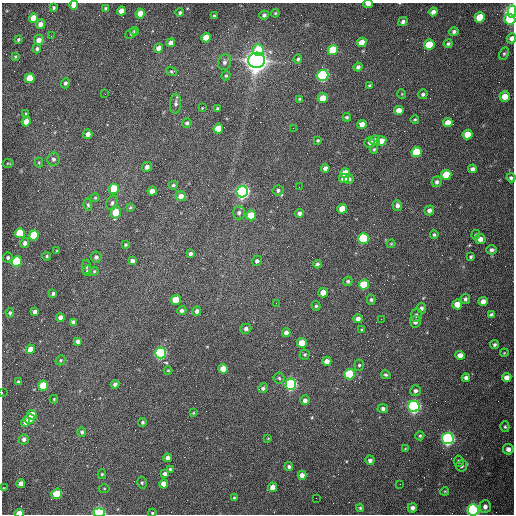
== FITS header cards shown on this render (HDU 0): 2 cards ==
NAXIS1  =                  512 /fastest changing axis
NAXIS2  =                  512 /next to fastest changing axis

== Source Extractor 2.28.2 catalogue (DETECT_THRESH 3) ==
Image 512 x 512 px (HDU 0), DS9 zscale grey, 1 PNG px = 1 image px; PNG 516 x 516 px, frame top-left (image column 1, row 512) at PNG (2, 3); each listed source drawn as its Kron ellipse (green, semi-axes under 4 px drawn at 4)
Background 1570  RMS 24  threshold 72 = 3 sigma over >= 5 px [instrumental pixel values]
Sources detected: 220; all 220 listed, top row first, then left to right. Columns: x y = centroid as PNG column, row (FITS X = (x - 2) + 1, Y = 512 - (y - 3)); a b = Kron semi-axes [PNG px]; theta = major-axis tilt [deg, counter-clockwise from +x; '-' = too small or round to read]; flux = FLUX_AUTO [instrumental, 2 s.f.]
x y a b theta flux
368 4 5 3 - 1.0e+04
74 5 4 4 - 1.7e+04
54 8 3 3 - 2.6e+03
105 8 4 4 - 2.1e+03
121 11 4 4 - 1.5e+04
180 12 4 4 - 2.9e+03
433 12 4 4 - 6.8e+03
512 12 6 4 90 6.6e+05
275 13 4 4 - 1.7e+03
140 14 5 4 - 2.1e+04
264 15 5 4 - 4.0e+03
214 16 3 3 - 2.9e+03
480 17 5 5 - 5.5e+04
33 18 5 4 - 1.9e+04
510 19 6 5 - 4.4e+04
403 21 5 4 - 4.9e+03
40 24 5 4 - 9.9e+03
134 31 4 3 - 1.8e+03
454 32 4 4 - 3.7e+03
131 33 6 4 41 2.2e+03
51 36 3 2 - 1.6e+03
206 38 5 4 - 2.5e+04
512 38 5 4 - 7.5e+03
18 40 3 3 - 2.2e+03
39 40 5 4 - 1.2e+04
362 42 5 4 - 2.2e+04
171 43 4 4 - 1.0e+04
448 44 4 4 - 2.9e+03
429 45 5 5 - 6.1e+04
159 48 4 4 - 1.4e+04
37 49 4 4 - 3.7e+03
258 50 6 5 - 5.3e+04
333 50 5 5 - 6.9e+04
504 54 6 4 62 2.7e+03
15 56 3 2 - 1.6e+03
298 59 5 4 - 2.6e+03
256 60 8 7 - 2.2e+06
224 62 8 6 74 5.4e+03
358 67 4 4 - 4.5e+03
171 72 5 4 - 2.1e+03
323 75 5 5 - 3.5e+05
226 76 5 4 - 2.3e+03
30 78 5 4 - 4.4e+04
65 83 5 4 - 4.1e+03
370 85 3 3 - 2.6e+03
105 94 2 2 - 7.9e+02
402 94 5 3 - 1.3e+03
423 94 5 4 - 3.9e+03
505 96 5 5 - 2.1e+04
323 98 5 4 - 2.3e+04
299 99 4 3 - 1.9e+03
176 104 10 5 86 4.6e+03
202 108 3 3 - 1.1e+03
218 109 4 3 - 3.7e+03
399 110 5 4 - 1.3e+04
26 114 4 2 - 1.2e+03
347 117 4 4 - 2.7e+03
415 119 4 3 - 1.6e+03
26 122 5 4 - 2.4e+04
448 122 5 4 - 1.8e+04
187 123 5 4 - 3.0e+03
362 124 5 4 - 1.2e+04
293 128 2 2 - 6.5e+02
218 129 5 5 - 3.4e+04
88 134 5 4 - 8.7e+03
467 134 5 4 - 2.5e+04
318 140 3 3 - 2.2e+03
375 140 5 4 - 7.1e+03
381 141 5 4 - 2.2e+04
370 142 5 5 - 4.5e+03
374 149 4 4 - 1.9e+03
417 152 5 5 - 6.6e+04
53 159 7 6 - 4.7e+03
39 162 5 4 - 1.7e+03
8 163 5 2 - 1.2e+03
147 167 5 4 - 6.4e+03
325 168 4 4 - 6.3e+03
473 169 4 4 - 5.3e+03
345 173 5 5 - 2.7e+04
446 175 5 5 - 4.8e+04
344 178 5 4 - 1.3e+04
511 178 4 4 - 3.8e+03
349 179 5 4 - 4.9e+03
437 182 5 5 - 5.6e+03
173 185 5 4 - 2.8e+03
299 187 2 2 - 8.9e+02
114 189 5 5 - 4.5e+04
278 190 5 5 - 3.8e+03
152 191 5 4 - 1.6e+04
242 192 6 5 - 7.1e+05
181 196 5 5 - 1.3e+04
95 198 4 4 - 1.4e+03
112 203 7 5 67 4.3e+03
88 205 6 4 -80 2.4e+03
397 205 5 5 - 5.3e+03
130 207 4 3 - 2.0e+03
342 209 5 5 - 2.8e+04
429 210 5 4 - 5.8e+03
116 212 6 5 - 4.2e+04
239 213 7 6 - 4.8e+03
299 213 4 4 - 4.4e+03
251 215 5 5 - 3.8e+04
20 233 5 5 - 7.0e+04
34 235 5 5 - 8.3e+04
434 235 4 4 - 3.0e+03
476 235 5 4 - 2.1e+03
363 238 5 5 - 1.7e+05
480 239 5 5 - 9.4e+03
25 243 5 4 - 6.0e+03
391 244 4 4 - 1.6e+03
126 245 4 4 - 2.2e+03
491 250 5 4 - 4.8e+03
57 251 3 3 - 1.5e+03
191 254 4 4 - 4.8e+03
47 256 4 3 - 2.1e+03
96 257 5 5 - 4.4e+03
471 257 4 3 - 2.5e+03
8 258 5 4 - 3.0e+03
17 261 5 5 - 1.4e+05
132 261 4 4 - 5.6e+03
257 261 5 5 - 4.3e+03
317 264 4 3 - 3.7e+03
86 267 7 4 88 2.7e+03
87 271 5 4 - 2.6e+03
94 271 4 4 - 1.8e+03
348 281 5 4 - 2.7e+03
364 285 5 5 - 6.6e+04
323 293 5 4 - 1.7e+04
53 294 4 3 - 4.1e+03
465 299 5 4 - 3.4e+03
176 300 5 5 - 3.4e+04
371 300 5 4 - 2.8e+03
483 301 4 4 - 1.1e+04
276 303 2 2 - 1.2e+03
457 304 5 5 - 1.9e+04
316 306 5 4 - 2.5e+03
422 308 5 4 - 3.4e+03
182 310 4 4 - 4.2e+03
197 311 4 4 - 6.4e+03
35 312 4 3 - 5.3e+03
10 313 4 4 - 3.0e+03
416 315 6 5 - 3.9e+03
491 315 4 4 - 4.8e+03
60 317 4 4 - 7.2e+03
358 319 4 4 - 6.8e+03
381 319 2 2 - 8.7e+02
73 322 4 4 - 6.5e+03
415 322 6 5 - 6.8e+03
246 329 5 5 - 5.6e+03
362 330 4 3 - 1.5e+03
286 333 4 4 - 7.8e+03
78 341 4 3 - 5.0e+03
302 343 5 5 - 3.1e+04
495 345 5 4 - 3.1e+03
30 349 4 4 - 1.4e+04
161 353 5 5 - 3.6e+05
504 353 4 3 - 1.2e+03
305 354 5 5 - 2.8e+03
460 355 5 4 - 1.2e+04
60 360 5 4 - 2.1e+03
327 361 4 4 - 1.1e+04
359 365 5 5 - 2.6e+03
223 369 5 5 - 2.3e+04
168 370 4 3 - 1.4e+03
349 374 5 5 - 1.1e+05
386 375 5 4 - 2.7e+03
507 377 4 4 - 1.0e+04
279 378 5 5 - 2.6e+03
466 378 4 4 - 5.6e+03
18 382 4 3 - 2.0e+03
115 384 4 4 - 5.5e+03
291 384 5 5 - 4.3e+05
43 386 5 5 - 5.0e+04
263 388 5 4 - 3.9e+03
415 391 5 5 - 4.3e+03
2 393 3 2 - 1.7e+03
54 399 4 4 - 1.6e+03
305 400 5 4 - 6.4e+03
414 406 6 5 - 5.7e+05
383 409 5 4 - 4.7e+03
193 413 3 2 - 1.4e+03
32 415 5 5 - 1.8e+04
30 419 5 5 - 1.5e+04
26 422 5 4 - 9.4e+03
143 422 4 4 - 2.9e+03
505 427 5 4 - 2.4e+03
82 432 5 4 - 3.2e+03
420 436 4 4 - 2.3e+03
268 438 3 2 - 1.0e+03
24 439 5 5 - 6.1e+03
448 439 6 5 - 6.4e+05
405 449 4 2 - 1.1e+03
508 449 5 5 - 8.7e+03
168 458 4 4 - 7.6e+03
370 460 5 4 - 6.1e+03
459 461 5 5 - 3.5e+03
461 466 6 5 - 3.2e+03
289 467 4 4 - 3.2e+03
170 469 4 3 - 2.3e+03
102 474 5 4 - 2.2e+03
165 474 4 4 - 4.9e+03
302 475 4 4 - 1.3e+04
142 483 6 4 -77 2.7e+03
21 484 4 4 - 9.8e+03
164 484 4 4 - 1.4e+04
400 484 2 2 - 6.9e+02
273 487 5 4 - 1.2e+04
4 488 3 3 - 1.0e+03
104 488 5 3 - 1.6e+03
445 491 4 3 - 1.5e+03
57 494 6 5 - 4.2e+04
234 498 4 3 - 2.0e+03
316 498 2 2 - 3.2e+03
485 507 6 5 - 7.0e+03
360 508 4 4 - 2.2e+03
412 508 5 4 - 6.5e+03
473 510 5 5 - 5.0e+05
99 512 5 4 - 4.1e+05
19 513 5 3 - 2.0e+04
152 513 4 3 - 1.9e+03
At the frame edge (FLAGS 8, measured only in part): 10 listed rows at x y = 368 4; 74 5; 512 12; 512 38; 511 178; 2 393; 473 510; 99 512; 19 513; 152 513